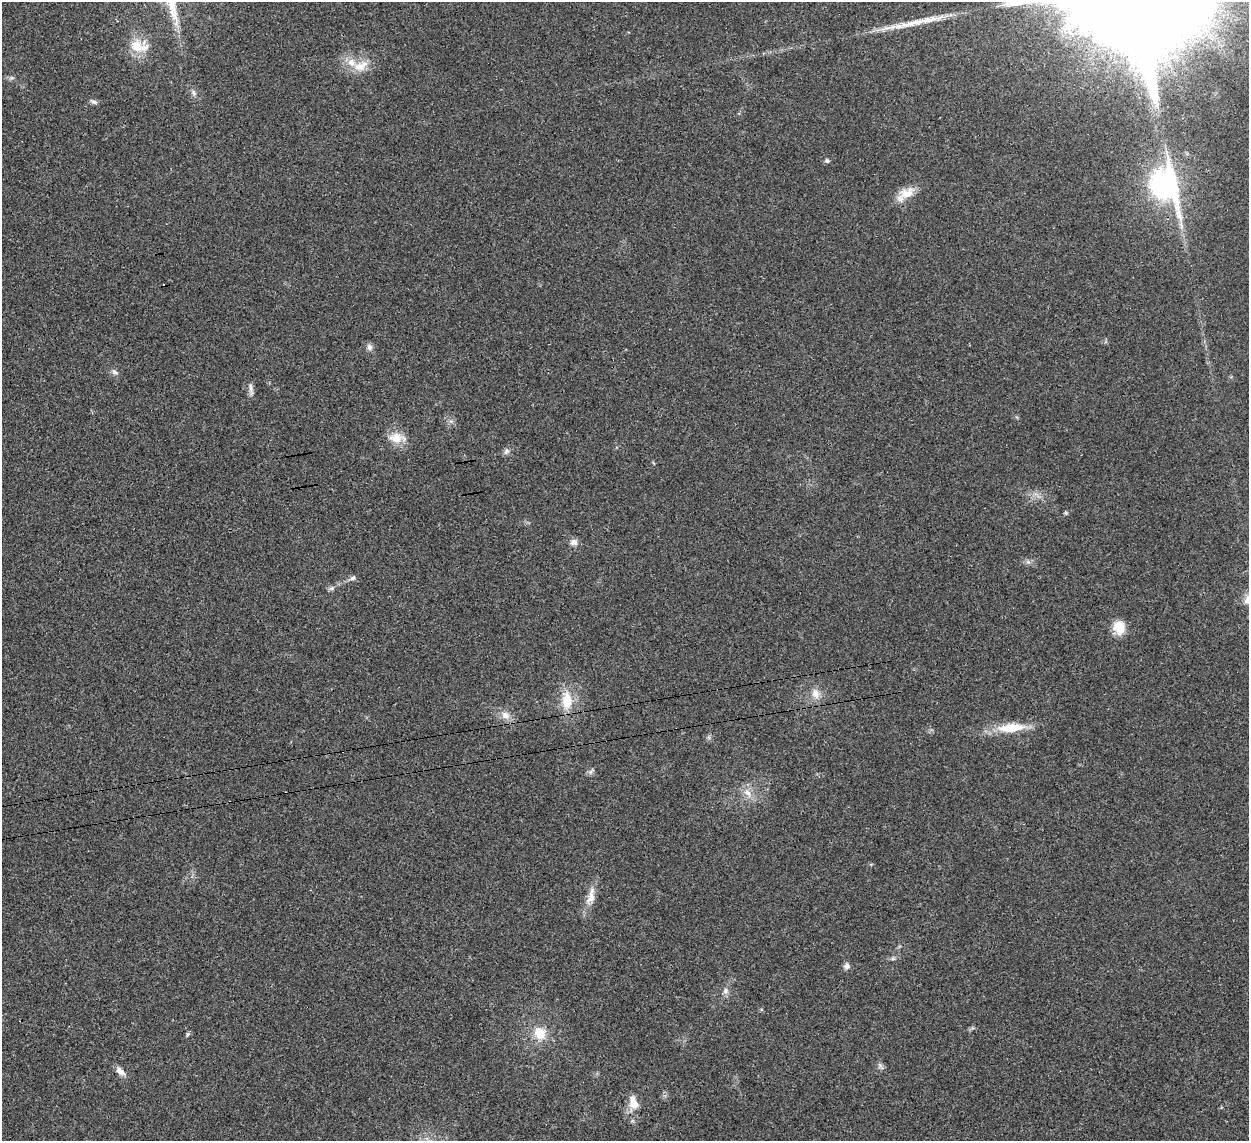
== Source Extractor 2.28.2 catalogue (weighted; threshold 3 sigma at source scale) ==
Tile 7 of 4 x 4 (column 3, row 2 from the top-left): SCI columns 2535-3781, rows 2568-3706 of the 5065 x 5020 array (HDU 1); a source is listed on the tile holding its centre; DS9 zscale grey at full resolution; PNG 1251 x 1143 px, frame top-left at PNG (2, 2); no overlay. Shown black and unused: <1% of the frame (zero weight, under 3 of 4 exposures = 2% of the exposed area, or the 3 px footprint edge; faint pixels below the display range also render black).
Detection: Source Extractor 2.28.2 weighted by HDU 2 'WHT'; one run over the whole footprint, this tile lists its part. Background 0.0282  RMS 0.0046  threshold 0.0209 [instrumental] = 3 sigma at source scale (4.5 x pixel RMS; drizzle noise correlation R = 1.50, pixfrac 1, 0.05/0.05 arcsec/px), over >= 5 px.
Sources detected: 37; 1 cosmic-ray / hot-pixel residue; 1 long thin detection or spike segment (spike, bleed or trail) — not listed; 2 inside a brighter listed object's ellipse — not listed separately; the other 33 listed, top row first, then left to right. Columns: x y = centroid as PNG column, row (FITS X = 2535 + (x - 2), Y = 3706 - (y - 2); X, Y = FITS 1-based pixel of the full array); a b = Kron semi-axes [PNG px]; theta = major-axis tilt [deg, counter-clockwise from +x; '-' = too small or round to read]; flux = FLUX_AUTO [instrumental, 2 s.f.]
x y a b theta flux
176 23 7 4 72 1.4
136 46 19 16 -30 9.6
360 67 19 11 6 7.2
193 92 9 6 -56 1.5
93 101 11 5 -26 1.2
827 161 6 5 - 0.92
1164 185 46 30 -68 79
907 193 23 13 22 6.9
370 347 9 7 -66 1.8
115 372 9 7 -32 1.6
251 388 16 5 -85 1.9
396 438 19 14 -2 6.8
506 451 9 6 50 1.4
1066 513 5 5 - 0.63
574 542 9 7 6 2.5
1028 562 7 4 -18 1
353 578 8 6 21 1.3
332 588 8 5 25 1.2
1119 627 15 13 -76 8.2
816 694 13 11 -64 4.1
567 700 24 14 -88 11
505 715 12 9 -23 3.6
1011 728 37 11 5 13
590 772 7 6 - 1.2
748 793 15 8 -58 4
591 896 28 10 76 6
847 966 8 7 - 1.7
726 991 8 7 - 1.7
540 1033 16 14 -63 9.2
188 1034 6 4 70 0.65
880 1065 8 5 -45 1.2
120 1071 14 7 -43 3
633 1103 18 10 -75 6.2
Overlapping masked pixels (flux is a lower limit): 1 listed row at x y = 1164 185